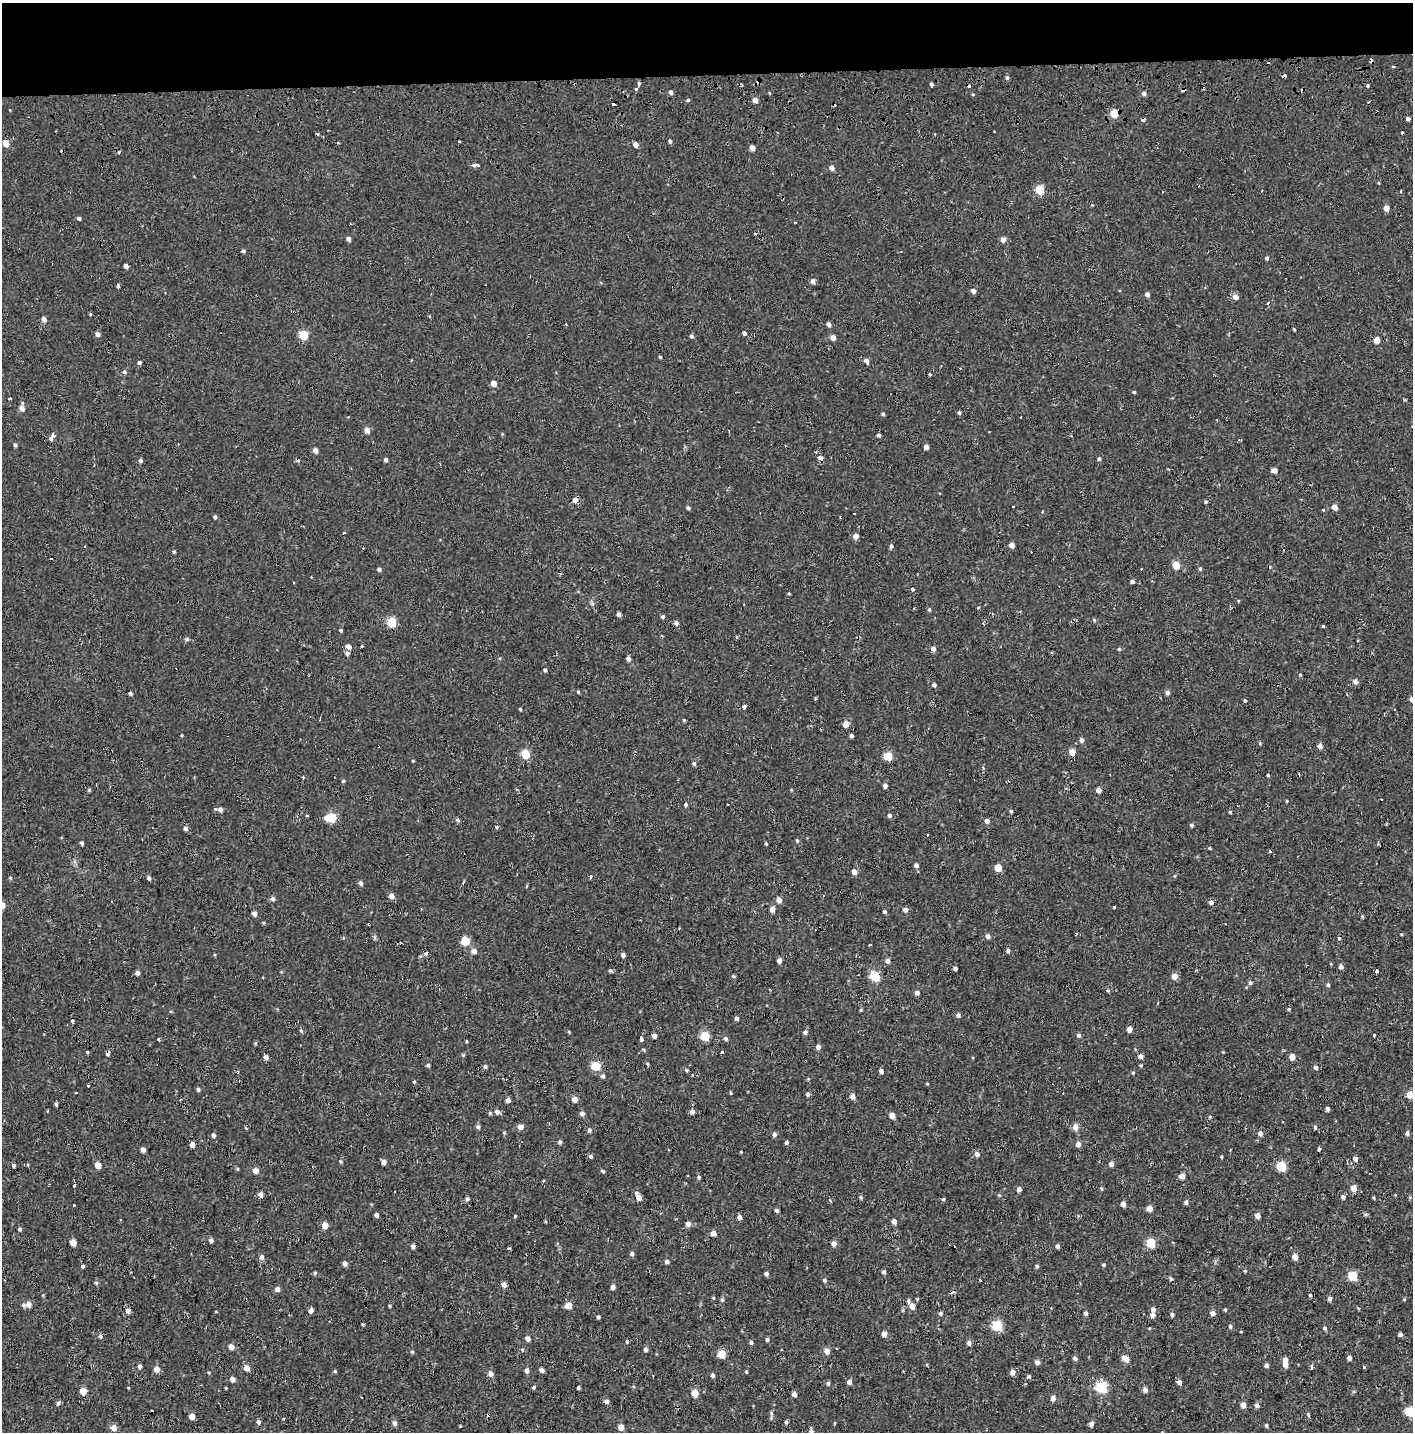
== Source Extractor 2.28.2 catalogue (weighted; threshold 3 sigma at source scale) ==
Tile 2 of 3 x 3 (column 2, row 1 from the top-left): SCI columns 1425-2835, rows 3024-4453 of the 4245 x 4554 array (HDU 1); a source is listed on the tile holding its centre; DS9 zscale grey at full resolution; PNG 1415 x 1434 px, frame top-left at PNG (2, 3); no overlay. Shown black and unused: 5% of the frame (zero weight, under 2 of 3 exposures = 3% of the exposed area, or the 3 px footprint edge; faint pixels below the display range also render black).
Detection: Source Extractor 2.28.2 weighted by HDU 2 'WHT'; one run over the whole footprint, this tile lists its part. Background -2.28e-05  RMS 0.0025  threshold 0.0113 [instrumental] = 3 sigma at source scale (4.5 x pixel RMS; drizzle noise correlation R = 1.50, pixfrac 1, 0.0396/0.0396 arcsec/px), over >= 5 px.
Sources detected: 450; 51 cosmic-ray / hot-pixel residue — not listed; the other 399 listed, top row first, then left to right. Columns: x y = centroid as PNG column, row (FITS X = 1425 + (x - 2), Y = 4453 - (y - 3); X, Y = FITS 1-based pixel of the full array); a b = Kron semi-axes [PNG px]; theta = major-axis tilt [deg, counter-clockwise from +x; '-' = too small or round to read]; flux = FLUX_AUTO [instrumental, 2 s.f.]
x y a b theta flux
1007 77 5 4 - 0.49
639 83 4 3 - 1.2
931 84 4 3 - 1.4
636 89 3 3 - 0.77
671 92 5 4 - 0.64
973 94 4 3 - 0.23
1144 94 5 4 - 0.78
688 100 4 4 - 0.31
755 100 4 4 - 1.4
613 104 3 2 - 0.44
1114 113 5 5 - 6.4
1408 119 4 3 - 0.73
670 141 4 3 - 0.55
6 143 5 4 - 2.7
635 144 5 4 - 1.3
752 148 4 4 - 1.6
474 165 7 5 3 0.62
832 168 5 4 - 1.2
1040 190 5 5 - 9.4
1386 208 5 4 - 1.8
79 219 4 4 - 0.48
795 223 3 2 - 0.27
755 234 4 2 - 0.16
348 239 4 4 - 0.95
1003 240 6 5 - 1
243 251 4 3 - 0.59
1267 258 4 4 - 0.4
126 266 4 4 - 0.88
813 281 5 4 - 1.1
118 286 4 3 - 4.6
973 291 5 4 - 1.1
1147 294 5 4 - 0.87
1235 297 6 5 - 1.3
90 314 4 3 - 0.25
44 319 5 4 - 1.5
828 324 5 4 - 0.84
1294 330 3 3 - 0.27
744 333 4 4 - 0.63
97 334 5 4 - 0.91
304 335 5 5 - 11
692 336 5 5 - 0.46
833 338 5 5 - 1.4
1377 340 5 4 - 2.6
660 357 4 3 - 0.3
866 361 5 4 - 1.2
139 362 4 4 - 0.52
124 372 5 4 - 0.48
494 384 4 4 - 2.3
1134 392 4 4 - 0.3
10 398 3 3 - 1.2
22 408 5 5 - 1.6
959 413 5 4 - 0.41
883 414 4 4 - 0.36
367 430 5 4 - 1.7
879 435 4 3 - 0.67
52 436 3 3 - 87
15 445 4 4 - 0.46
926 447 4 4 - 1.2
315 450 5 4 - 1.4
820 458 5 5 - 1.1
1099 459 5 4 - 0.42
386 460 4 4 - 0.67
140 461 4 4 - 0.63
1274 470 5 4 - 1.7
575 500 6 6 - 0.92
1206 502 4 4 - 0.31
1334 507 5 4 - 2
688 508 4 4 - 0.51
1323 510 3 3 - 0.22
854 513 3 3 - 0.43
215 517 4 4 - 0.55
856 536 5 5 - 1.4
1012 545 4 4 - 1.5
891 546 5 4 - 0.46
174 552 4 3 - 0.3
1176 565 5 5 - 4.5
379 569 4 4 - 0.53
1200 569 4 4 - 0.37
1132 582 4 4 - 0.63
912 589 4 3 - 1.7
789 593 4 3 - 0.22
592 604 6 4 72 0.39
929 610 5 4 - 0.33
619 614 4 3 - 0.87
663 617 4 4 - 0.47
1094 620 5 4 - 0.31
391 623 5 5 - 11
676 623 5 4 - 0.73
1323 626 3 3 - 1
341 630 3 3 - 0.33
187 639 5 4 - 0.46
348 647 5 5 - 1.2
933 649 5 5 - 0.93
1119 649 5 5 - 0.34
347 653 5 4 - 0.69
628 659 4 4 - 0.99
545 670 4 4 - 0.42
1300 675 4 4 - 0.28
1355 681 6 5 - 0.74
934 685 4 4 - 0.7
578 692 4 3 - 0.28
130 693 4 3 - 0.59
1167 693 5 5 - 0.65
1412 699 5 5 - 0.94
1245 700 4 3 - 0.25
744 706 4 3 - 0.99
520 709 4 3 - 0.25
684 720 5 3 - 0.23
846 724 4 4 - 2.4
181 735 4 3 - 0.2
851 736 4 3 - 0.51
1082 740 5 4 - 0.77
1320 746 5 4 - 1.2
1072 752 5 4 - 2.8
525 754 5 5 - 8.1
888 756 5 5 - 7.5
694 764 5 4 - 0.53
1268 775 3 3 - 0.32
303 777 3 3 - 0.18
343 781 4 3 - 0.26
885 786 4 4 - 0.8
1099 790 4 4 - 1.4
1287 801 4 3 - 0.19
686 804 5 4 - 0.35
220 810 5 4 - 0.91
1011 811 4 4 - 0.35
1230 812 4 4 - 0.27
889 815 5 5 - 0.6
307 816 4 3 - 0.18
331 818 7 5 0 13
457 820 6 4 -7 0.59
987 821 5 4 - 1
1191 825 5 4 - 0.38
496 827 4 4 - 0.31
185 828 5 4 - 0.76
797 841 5 4 - 0.28
82 843 4 4 - 0.49
766 844 3 3 - 0.89
1209 848 5 3 - 0.21
916 865 5 5 - 0.68
998 867 5 5 - 3.8
854 872 5 5 - 1.5
590 876 4 4 - 0.46
10 878 4 4 - 0.26
149 878 4 4 - 0.65
360 883 5 4 - 0.76
527 886 3 3 - 0.48
391 896 5 4 - 1.6
273 899 5 5 - 0.65
779 900 5 5 - 1.4
1211 902 5 4 - 0.8
3 905 5 4 - 1.6
1114 907 3 3 - 0.35
772 909 5 5 - 1.5
905 910 4 4 - 1.1
885 912 4 4 - 0.45
254 913 5 4 - 1.1
988 936 5 5 - 0.8
374 937 6 4 -89 0.38
1339 938 4 4 - 0.38
465 941 5 5 - 9.8
870 945 3 2 - 0.43
474 951 5 5 - 1.3
1008 951 5 3 - 0.45
426 953 3 3 - 4.4
623 955 4 4 - 0.8
779 960 4 4 - 1.3
887 961 5 5 - 0.87
1341 967 4 4 - 0.82
955 969 3 3 - 0.45
610 971 5 4 - 0.38
1376 971 3 3 - 2.5
137 973 5 4 - 0.8
733 976 5 4 - 0.37
875 976 5 5 - 17
1174 976 5 5 - 1.9
1250 983 6 4 -75 0.48
1328 985 5 4 - 0.37
1108 991 6 4 0 0.3
917 993 4 4 - 0.98
1289 1009 4 4 - 0.3
861 1010 4 3 - 0.28
958 1015 5 5 - 0.72
737 1018 4 4 - 0.66
72 1020 3 3 - 0.55
1129 1029 4 4 - 1.6
301 1031 6 4 -67 0.36
805 1032 5 4 - 0.56
654 1035 4 4 - 1.4
1079 1035 5 4 - 0.57
1374 1035 4 3 - 3.1
705 1036 5 5 - 10
725 1038 6 5 - 0.56
159 1039 3 3 - 1
641 1039 4 3 - 4.6
466 1041 4 3 - 0.21
255 1043 4 4 - 0.27
818 1047 5 5 - 0.84
87 1052 4 3 - 0.33
463 1055 4 4 - 0.31
1141 1056 4 4 - 1.2
266 1057 4 4 - 1.1
1292 1057 4 4 - 2.6
647 1064 5 3 - 0.3
428 1065 4 4 - 0.44
596 1066 5 5 - 11
485 1067 4 4 - 0.53
1316 1068 5 5 - 0.62
686 1070 5 4 - 0.33
881 1071 4 4 - 0.76
603 1076 5 5 - 0.54
414 1082 4 3 - 0.33
927 1084 4 3 - 0.2
198 1089 4 4 - 0.48
76 1093 3 3 - 0.52
808 1094 5 4 - 0.48
1410 1094 5 5 - 3
852 1097 5 4 - 1.6
575 1099 5 4 - 1.9
508 1100 4 4 - 1.1
56 1104 4 3 - 0.5
1327 1109 4 4 - 1.1
497 1112 6 5 - 0.79
692 1112 5 5 - 0.89
490 1113 5 4 - 0.3
582 1114 5 4 - 0.94
892 1115 5 4 - 2.3
478 1127 5 4 - 0.57
521 1127 5 4 - 1.9
1075 1127 6 5 - 1.9
1315 1127 5 4 - 0.4
589 1130 5 5 - 0.51
1260 1133 5 4 - 0.93
1407 1133 5 4 - 0.61
774 1134 5 5 - 0.64
213 1135 5 4 - 0.53
560 1142 5 4 - 0.49
787 1142 4 4 - 0.41
1078 1144 5 5 - 1.2
192 1145 4 4 - 1.5
1319 1149 3 3 - 9.7
143 1150 4 4 - 1.2
741 1152 3 3 - 0.18
977 1154 6 5 - 0.94
591 1156 4 4 - 0.46
1221 1157 4 3 - 0.26
1355 1159 5 5 - 0.91
341 1161 5 4 - 0.3
384 1162 4 4 - 1.3
1111 1164 5 5 - 0.87
13 1165 4 3 - 0.59
98 1165 5 4 - 3.1
1281 1166 5 5 - 12
256 1171 5 4 - 2
603 1171 4 4 - 0.42
1182 1176 4 4 - 2.1
699 1177 5 4 - 0.41
543 1181 3 2 - 0.39
74 1185 3 3 - 1.5
1353 1188 5 4 - 2.6
1019 1189 5 4 - 0.82
1101 1189 5 3 - 0.24
260 1195 5 4 - 1.3
999 1195 4 4 - 0.23
638 1197 8 4 -61 2.1
861 1197 6 4 -68 0.36
1343 1197 5 5 - 0.66
1374 1198 5 3 - 0.23
467 1199 5 5 - 0.47
943 1199 5 4 - 0.32
1186 1202 5 4 - 0.57
1123 1204 4 4 - 1.6
73 1205 3 3 - 0.85
1149 1208 5 4 - 1.7
777 1210 4 4 - 0.5
376 1215 4 3 - 0.79
515 1216 3 3 - 0.24
1258 1216 5 4 - 1.4
740 1217 5 4 - 0.85
545 1221 4 3 - 0.21
894 1221 4 4 - 1.2
688 1224 5 5 - 1.2
325 1225 5 4 - 2.7
20 1229 5 4 - 0.4
713 1233 5 4 - 1.8
211 1240 5 4 - 0.73
73 1242 5 4 - 2.3
1151 1243 5 5 - 12
834 1244 5 5 - 1.2
413 1246 4 4 - 0.77
1057 1246 4 4 - 0.82
632 1254 5 5 - 0.52
261 1257 6 5 - 0.87
1295 1257 4 4 - 2.3
667 1262 5 4 - 0.6
345 1264 5 4 - 0.96
1104 1265 4 3 - 0.31
83 1266 3 3 - 4.5
1037 1266 5 4 - 0.36
1245 1271 4 4 - 0.26
884 1272 5 4 - 0.49
315 1273 5 4 - 0.32
766 1274 5 4 - 0.55
1353 1276 5 5 - 11
1171 1279 5 4 - 0.35
824 1280 5 5 - 0.44
96 1283 5 4 - 0.33
504 1285 5 4 - 1.5
613 1287 4 4 - 1
277 1289 5 4 - 1.2
1310 1295 4 4 - 0.38
917 1299 4 3 - 0.24
1330 1299 5 5 - 0.65
722 1300 5 5 - 0.36
908 1301 5 4 - 0.48
28 1304 5 5 - 1.7
23 1305 5 5 - 0.49
390 1306 4 3 - 0.26
568 1306 5 4 - 3.5
912 1306 5 4 - 2.3
1153 1309 5 5 - 0.83
128 1310 6 5 - 0.92
903 1310 5 3 - 0.31
1225 1310 4 3 - 0.26
311 1311 5 4 - 0.94
940 1313 5 4 - 0.46
1085 1313 4 4 - 0.87
1213 1313 4 4 - 1.4
1153 1315 5 5 - 1.1
1172 1315 4 4 - 0.59
598 1317 4 4 - 0.42
362 1324 3 3 - 0.24
997 1326 5 5 - 17
1230 1326 5 4 - 0.45
1325 1328 5 4 - 0.49
884 1334 4 4 - 1.9
1400 1334 4 4 - 0.8
100 1336 5 4 - 0.57
528 1339 5 4 - 1.2
767 1340 5 4 - 0.41
627 1342 5 3 - 0.23
751 1342 4 4 - 0.45
969 1343 6 5 - 0.7
231 1347 5 4 - 1.6
646 1350 5 4 - 0.77
827 1351 5 5 - 1.6
412 1352 5 3 - 0.25
721 1354 5 5 - 6.8
1075 1358 5 4 - 0.58
1349 1358 4 4 - 0.91
1126 1359 7 4 -28 2.7
1285 1359 5 5 - 1.1
1037 1362 5 5 - 0.87
1285 1364 5 4 - 1.9
1266 1365 5 4 - 0.67
140 1366 5 4 - 0.64
1312 1367 4 3 - 4.8
1364 1367 3 3 - 0.81
247 1368 5 4 - 2.1
157 1369 5 5 - 1.9
527 1370 5 5 - 0.77
542 1370 5 4 - 0.72
335 1371 4 4 - 0.3
746 1372 4 3 - 0.21
1012 1372 6 5 - 1.2
491 1374 5 5 - 1.3
712 1375 5 4 - 0.48
1029 1376 4 4 - 0.56
233 1379 5 4 - 1.4
849 1382 4 4 - 1.3
1179 1382 5 4 - 0.97
828 1383 5 5 - 0.47
533 1387 4 4 - 0.37
1101 1387 6 5 - 23
226 1388 4 3 - 0.19
578 1388 3 3 - 0.75
1145 1390 5 4 - 1.2
83 1391 5 5 - 2.7
695 1393 5 4 - 3.8
794 1394 4 4 - 1
1053 1398 5 5 - 1.2
607 1401 5 4 - 0.78
58 1403 6 5 - 0.42
1243 1405 5 4 - 1.7
1257 1405 5 5 - 1.1
151 1411 3 3 - 0.35
1409 1412 5 5 - 11
771 1413 6 4 -72 0.35
1308 1415 5 4 - 0.33
192 1416 4 4 - 2.1
258 1422 5 4 - 0.55
786 1422 4 4 - 0.44
394 1423 6 5 - 0.8
1091 1424 5 5 - 0.97
1266 1425 4 4 - 0.37
460 1427 4 2 - 0.2
621 1427 4 4 - 2.7
114 1428 5 4 - 2.4
811 1431 7 5 -77 0.86
Overlapping masked pixels (flux is a lower limit): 3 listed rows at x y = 1114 113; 875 976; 1257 1405
Isophote crosses this tile's border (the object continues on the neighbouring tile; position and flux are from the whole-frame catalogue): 5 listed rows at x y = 1412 699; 3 905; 1410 1094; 1409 1412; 811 1431